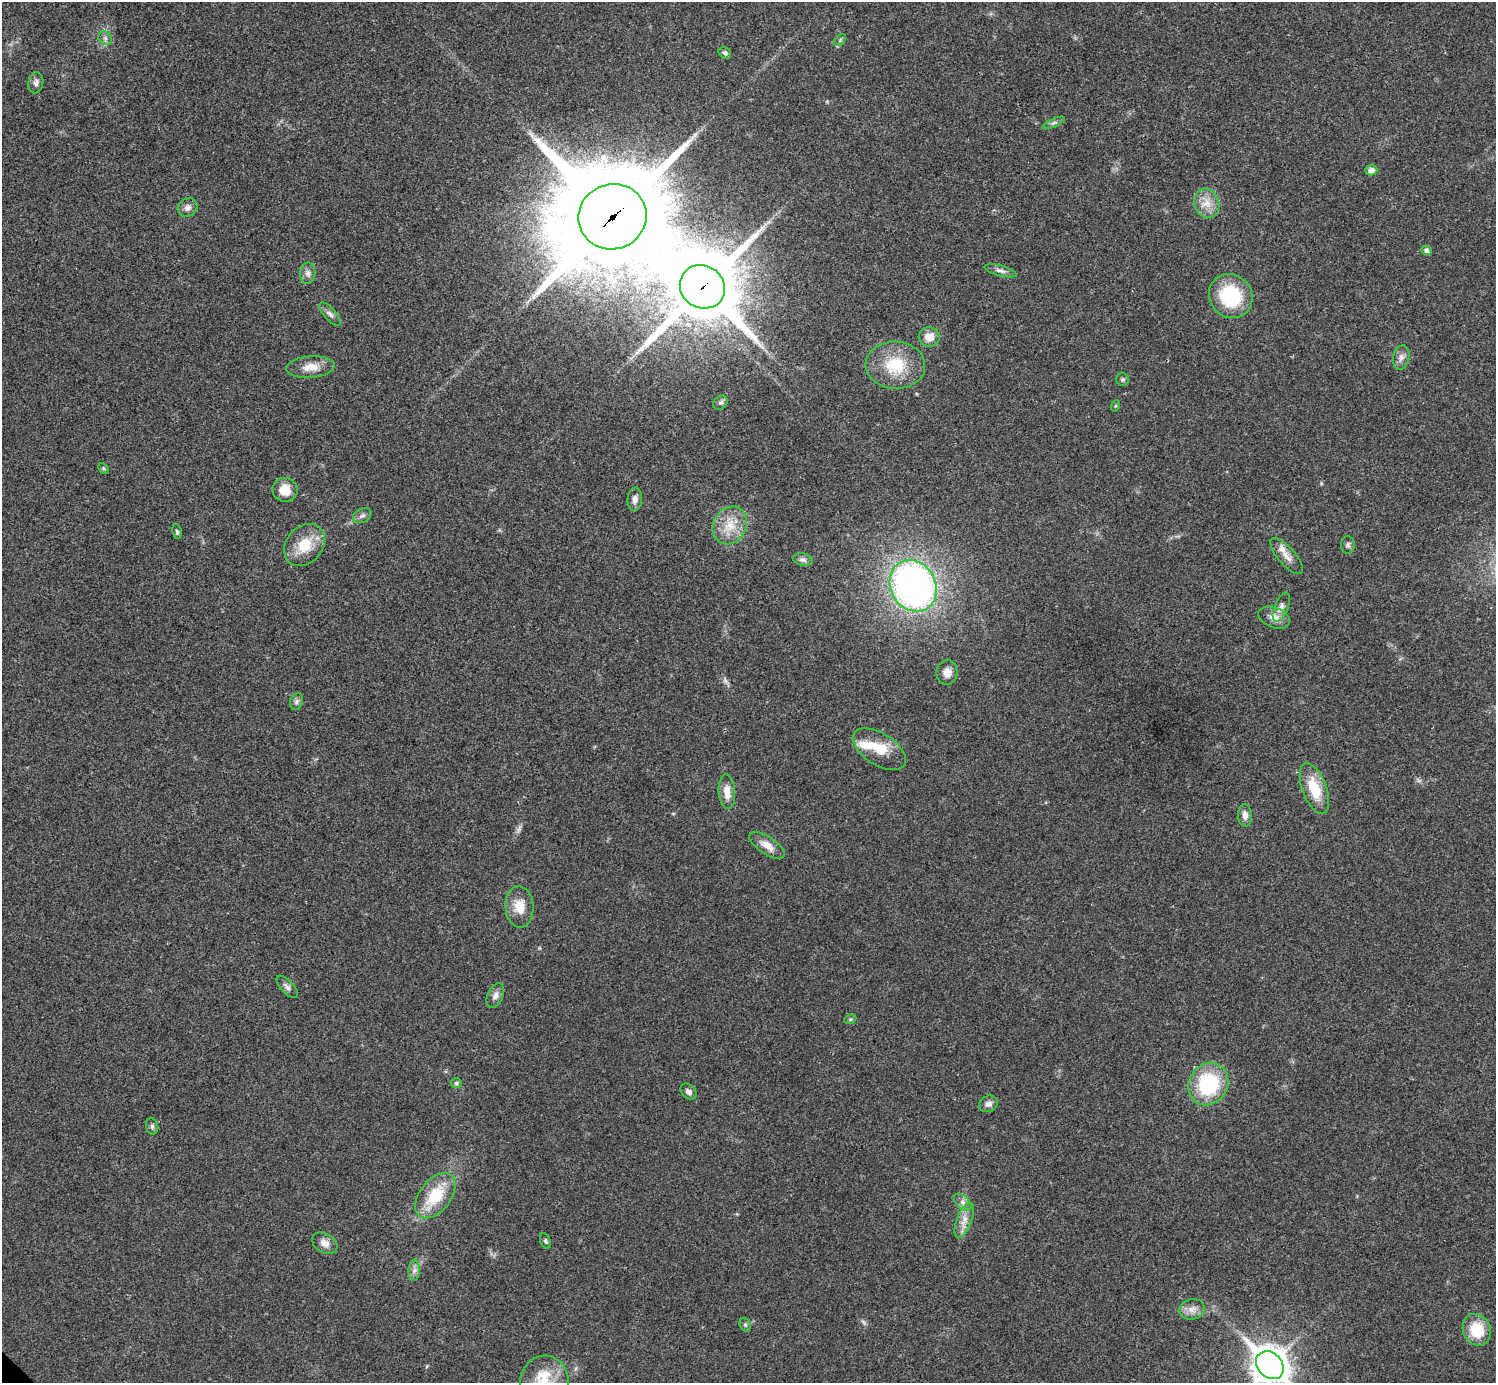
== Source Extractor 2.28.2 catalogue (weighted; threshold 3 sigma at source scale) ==
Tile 10 of 4 x 4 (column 2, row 3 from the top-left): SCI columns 1498-2991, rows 1541-2921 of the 5985 x 5985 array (HDU 1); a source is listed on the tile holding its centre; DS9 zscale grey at full resolution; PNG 1498 x 1385 px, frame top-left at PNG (2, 2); each listed source drawn as its Kron ellipse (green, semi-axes under 4 px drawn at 4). Shown black and unused: <1% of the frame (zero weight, under 3 of 4 exposures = <1% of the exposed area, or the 3 px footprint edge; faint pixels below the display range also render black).
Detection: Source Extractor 2.28.2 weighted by HDU 2 'WHT'; one run over the whole footprint, this tile lists its part. Background 0.0196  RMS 0.004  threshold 0.0179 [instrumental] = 3 sigma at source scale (4.5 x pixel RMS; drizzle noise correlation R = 1.50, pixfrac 1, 0.05/0.05 arcsec/px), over >= 5 px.
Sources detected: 66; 1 too faint to see at this stretch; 1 long thin detection or spike segment (spike, bleed or trail) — neither listed nor drawn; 2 inside a brighter listed object's ellipse — not listed separately; the other 62 listed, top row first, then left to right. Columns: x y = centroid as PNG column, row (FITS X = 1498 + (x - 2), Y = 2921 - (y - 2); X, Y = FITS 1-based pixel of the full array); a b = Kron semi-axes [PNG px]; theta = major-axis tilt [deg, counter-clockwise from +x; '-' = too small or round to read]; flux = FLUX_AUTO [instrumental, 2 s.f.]
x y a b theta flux
105 38 7 6 - 1.1
840 40 7 4 46 0.69
725 53 6 5 - 1
36 83 11 7 80 1.7
1054 123 12 4 25 1.2
1371 170 6 5 - 1.9
1207 203 15 12 -71 5.1
187 208 10 9 - 2.1
612 217 34 32 19 10000
1426 250 5 4 - 1.4
1001 271 16 5 -15 1.6
308 273 11 7 87 1.9
702 287 23 21 -34 4000
1231 296 23 21 -49 26
330 314 14 5 -49 1.6
929 337 10 9 - 4.6
1401 357 12 8 79 2.3
895 365 30 23 -3 17
310 367 24 11 5 5.3
1123 379 6 6 - 0.72
720 403 8 6 40 1.1
1115 406 6 3 71 0.45
104 468 6 4 -45 0.54
285 490 12 12 - 6.6
635 499 12 7 86 2
362 516 10 6 27 1.5
730 525 19 16 59 8.5
177 532 7 4 -80 0.69
304 545 23 18 49 11
1348 545 8 7 - 1.1
1287 556 22 8 -49 3.6
803 560 10 6 -12 1.3
913 586 27 22 -61 170
1281 607 15 6 68 2.2
1274 618 16 10 -20 4
947 672 12 10 83 3.4
297 702 9 6 72 1.1
879 749 30 16 -33 11
1314 789 27 12 -69 13
727 792 17 8 -86 4.1
1245 815 11 7 -87 2.5
767 846 20 9 -33 4.1
519 907 20 14 -86 7
287 987 14 6 -47 1.5
495 995 13 8 68 2.2
850 1019 6 4 20 0.59
456 1083 6 4 0 0.78
1208 1084 22 19 59 32
688 1091 9 6 -42 1.5
988 1104 9 8 - 2
152 1126 8 6 -77 0.94
435 1196 26 15 52 16
963 1202 10 6 -46 1.8
964 1220 18 7 69 3.7
545 1241 8 5 -69 0.8
325 1243 13 9 -32 2.9
414 1270 10 5 88 1.6
1192 1309 13 10 15 3.1
745 1325 7 5 -69 0.75
1477 1330 16 13 -66 13
1270 1365 15 12 -45 650
544 1382 26 24 80 14
Overlapping masked pixels (flux is a lower limit): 2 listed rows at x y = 612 217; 702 287
Isophote crosses this tile's border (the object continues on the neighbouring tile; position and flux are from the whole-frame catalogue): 2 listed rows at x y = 1270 1365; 544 1382